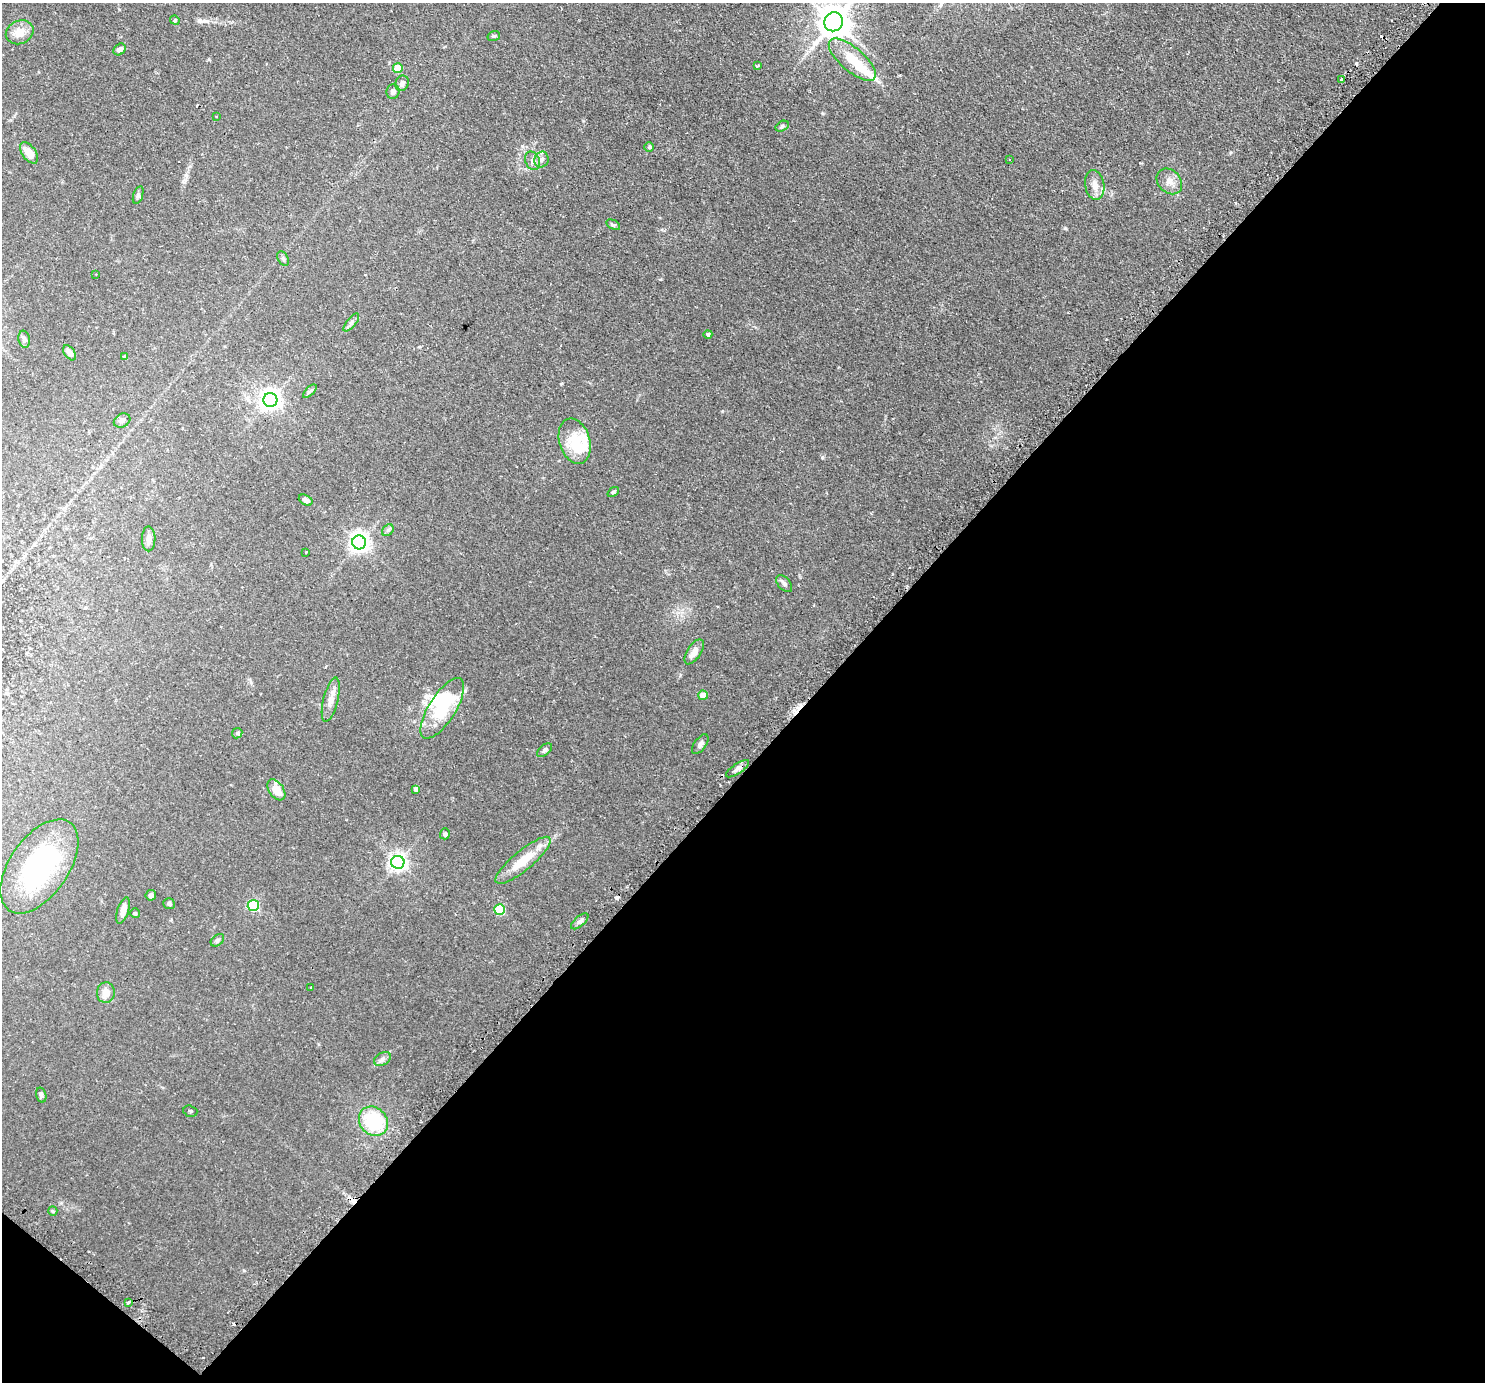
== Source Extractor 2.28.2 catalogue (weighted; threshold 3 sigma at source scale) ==
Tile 15 of 4 x 4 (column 3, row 4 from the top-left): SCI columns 3015-4497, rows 186-1565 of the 6028 x 6032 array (HDU 1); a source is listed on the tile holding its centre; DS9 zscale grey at full resolution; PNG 1487 x 1384 px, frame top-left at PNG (2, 3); each listed source drawn as its Kron ellipse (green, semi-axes under 4 px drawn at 4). Shown black and unused: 46% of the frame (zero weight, under 2 of 3 exposures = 4% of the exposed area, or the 3 px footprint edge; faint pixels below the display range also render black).
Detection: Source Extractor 2.28.2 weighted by HDU 2 'WHT'; one run over the whole footprint, this tile lists its part. Background 0.0765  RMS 0.005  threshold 0.0226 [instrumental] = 3 sigma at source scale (4.5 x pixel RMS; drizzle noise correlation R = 1.50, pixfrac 1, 0.05/0.05 arcsec/px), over >= 5 px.
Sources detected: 84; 4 inside a brighter object's white glare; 6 cosmic-ray / hot-pixel residue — neither listed nor drawn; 4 inside a brighter listed object's ellipse — not listed separately; the other 70 listed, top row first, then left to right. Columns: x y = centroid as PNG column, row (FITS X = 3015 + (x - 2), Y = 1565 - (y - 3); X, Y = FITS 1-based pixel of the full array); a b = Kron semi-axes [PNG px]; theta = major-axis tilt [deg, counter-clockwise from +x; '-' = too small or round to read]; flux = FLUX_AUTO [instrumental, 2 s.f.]
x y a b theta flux
175 20 5 4 - 0.58
834 22 10 9 - 850
20 32 14 11 23 6.2
494 36 6 5 - 0.8
120 49 7 5 40 2
852 60 29 12 -41 13
757 66 4 3 - 1.4
398 68 5 4 - 9
1342 79 4 3 - 1.3
402 83 8 6 68 2.1
393 92 7 6 - 2
216 117 3 2 - 0.42
782 126 7 4 29 0.92
649 147 5 5 - 0.7
29 153 12 6 -54 5.7
541 159 8 7 - 1.7
1010 160 3 3 - 0.56
532 161 9 7 -65 1.9
1169 181 14 11 -46 4.2
1095 185 15 9 -81 4.4
138 195 9 4 72 1
613 225 7 4 -29 0.86
283 259 8 5 -63 1.1
95 274 3 2 - 0.32
351 323 11 4 50 1.4
708 334 4 4 - 1.1
24 339 8 5 -78 1.4
69 353 8 5 -55 2.8
125 357 4 4 - 1.5
310 391 8 4 45 1
270 400 7 7 - 280
122 420 8 6 26 1.5
575 441 23 15 -72 12
613 492 6 4 37 0.72
306 500 7 5 -29 1.6
388 530 6 5 - 0.86
149 539 12 7 89 2
359 542 7 7 - 280
306 552 3 3 - 0.61
784 584 10 6 -49 1.4
694 652 14 7 57 3
703 695 5 4 - 5.4
331 700 22 7 76 4
442 708 35 13 58 28
237 733 5 5 - 0.72
700 744 11 6 54 1.7
545 750 9 5 40 1.1
737 769 13 5 33 1.9
416 789 4 4 - 1.6
276 790 11 7 -55 5.6
445 834 5 5 - 1.1
523 860 35 10 40 13
398 862 6 6 - 210
39 866 53 29 55 65
151 895 5 5 - 1.4
169 904 6 5 - 1
253 905 5 5 - 40
500 909 5 5 - 28
123 911 14 5 73 4.2
135 913 5 4 - 0.68
580 921 10 5 41 1.5
217 940 7 5 41 1.1
311 987 2 2 - 0.5
106 993 10 9 - 4.3
382 1059 9 6 28 1.6
41 1095 7 5 -73 1.1
190 1111 7 5 -18 1.4
373 1121 16 13 -47 28
53 1211 5 4 - 0.57
129 1302 3 3 - 1.6
Isophote crosses this tile's border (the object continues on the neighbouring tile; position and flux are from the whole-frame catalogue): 1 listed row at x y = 834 22
Unlisted compact peaks at least as high as the median listed source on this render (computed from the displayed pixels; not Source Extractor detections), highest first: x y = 1065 228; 822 457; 583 121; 822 113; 722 411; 561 384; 660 279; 209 59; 1140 163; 1231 152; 244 1270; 204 21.